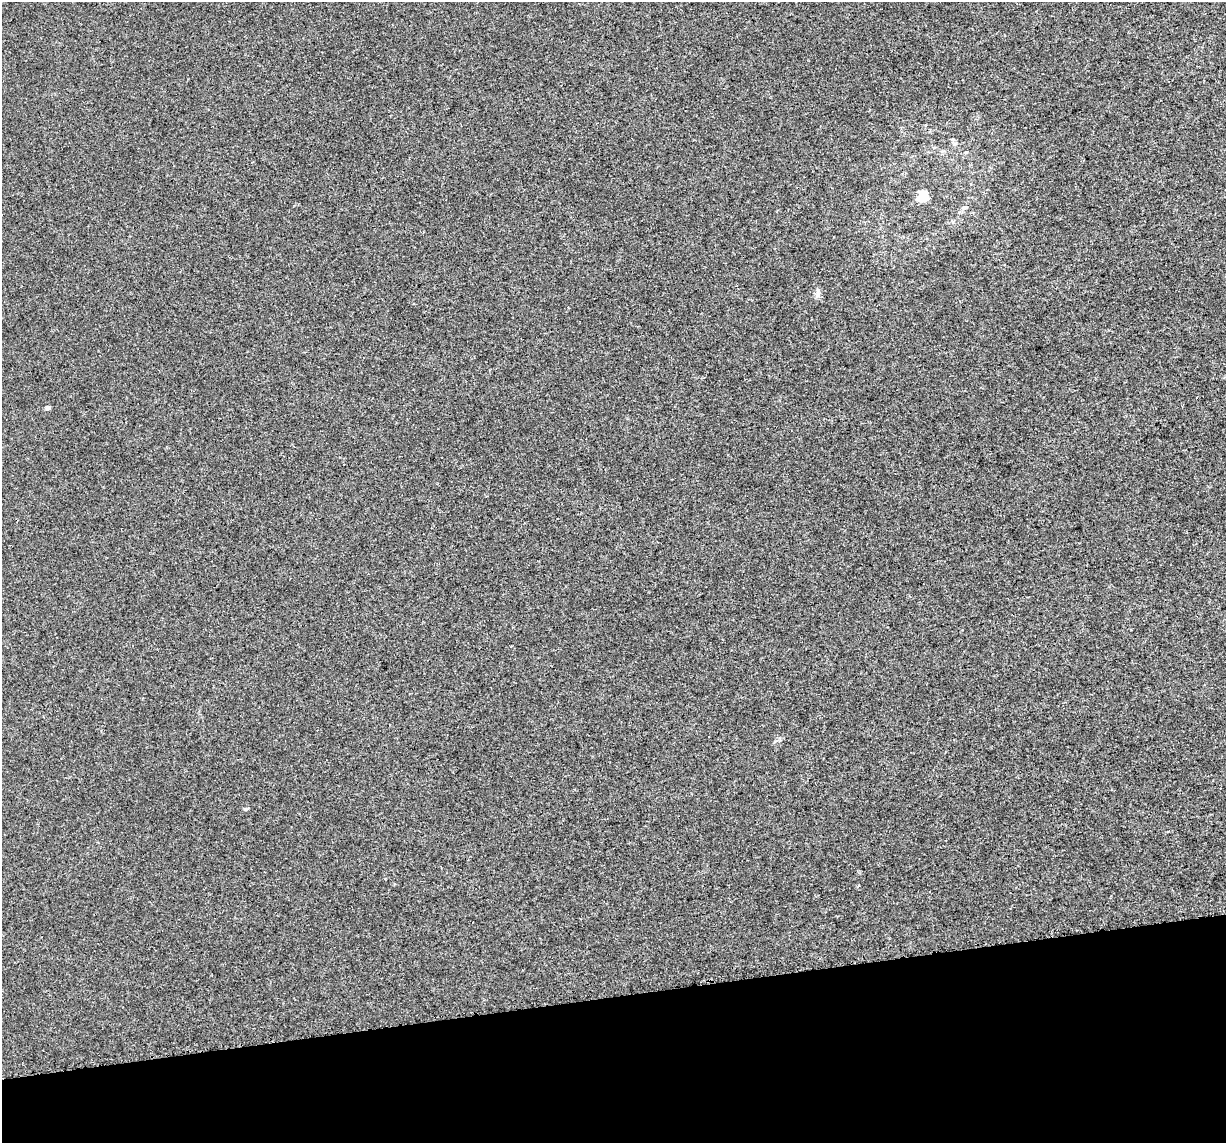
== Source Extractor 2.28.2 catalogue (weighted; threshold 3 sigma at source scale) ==
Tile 14 of 4 x 4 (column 2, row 4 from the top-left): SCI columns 1246-2469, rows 58-1198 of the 4968 x 4720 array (HDU 1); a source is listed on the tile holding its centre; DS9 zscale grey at full resolution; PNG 1228 x 1145 px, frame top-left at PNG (2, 2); no overlay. Shown black and unused: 13% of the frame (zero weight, under 3 of 5 exposures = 3% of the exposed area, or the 3 px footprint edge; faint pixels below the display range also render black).
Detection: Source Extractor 2.28.2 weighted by HDU 2 'WHT'; one run over the whole footprint, this tile lists its part. Background 1.32e-04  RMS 0.0015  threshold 0.00678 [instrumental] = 3 sigma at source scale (4.5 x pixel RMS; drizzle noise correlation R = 1.50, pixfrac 1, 0.0396/0.0396 arcsec/px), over >= 5 px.
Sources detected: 4; all 4 listed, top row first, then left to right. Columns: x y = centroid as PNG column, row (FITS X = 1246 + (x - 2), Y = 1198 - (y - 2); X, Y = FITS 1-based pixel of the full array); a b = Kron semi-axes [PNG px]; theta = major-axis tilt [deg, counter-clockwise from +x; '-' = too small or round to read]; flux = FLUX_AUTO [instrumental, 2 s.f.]
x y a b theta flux
955 144 6 5 - 0.29
923 197 9 8 - 2.5
964 208 8 6 15 0.38
47 408 5 4 - 0.47